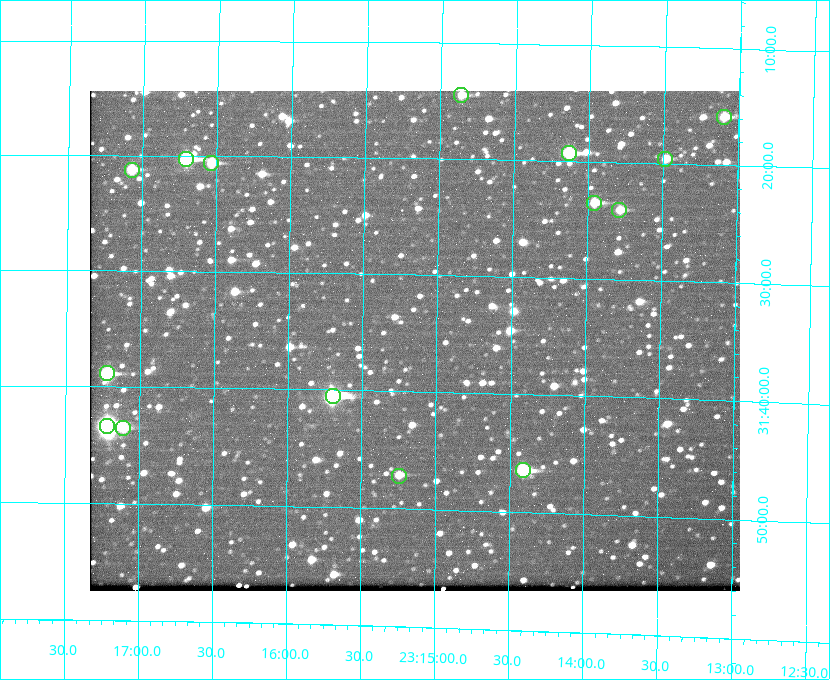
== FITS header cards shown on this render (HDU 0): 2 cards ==
NAXIS1  =                  650 / Width of table row in bytes
NAXIS2  =                  500 / Number of rows in table

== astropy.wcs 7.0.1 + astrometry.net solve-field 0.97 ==
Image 650 x 500 px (HDU 0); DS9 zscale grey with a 90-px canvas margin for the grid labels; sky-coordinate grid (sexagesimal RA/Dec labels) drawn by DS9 from the SOLVED WCS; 15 Tycho-2 reference stars matched to detected sources circled (green)
Header WCS: none
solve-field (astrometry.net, Tycho-2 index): SOLVED blind (the file carries no WCS)
Solved WCS: RA---TAN-SIP/DEC--TAN-SIP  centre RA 23:15:09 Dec +31:36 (348.79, +31.59 deg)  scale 5.16 arcsec/px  FOV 55.9' x 42.8'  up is +179 deg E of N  parity flipped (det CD > 0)
(file carries no celestial WCS; the grid is the blind solution)
Tycho-2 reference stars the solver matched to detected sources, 15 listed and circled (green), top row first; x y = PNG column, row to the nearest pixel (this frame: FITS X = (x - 90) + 1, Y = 500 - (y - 91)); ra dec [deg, ICRS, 3 dp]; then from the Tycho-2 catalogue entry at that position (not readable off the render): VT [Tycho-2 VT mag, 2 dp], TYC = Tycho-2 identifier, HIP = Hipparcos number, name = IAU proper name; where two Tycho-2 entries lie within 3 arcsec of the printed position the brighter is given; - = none
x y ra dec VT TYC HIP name
461 95 348.716 +31.241 10.71 2751-1879-1 - -
724 117 348.274 +31.265 10.04 2751-1349-1 - -
569 153 348.533 +31.321 8.95 2751-241-1 - -
186 159 349.176 +31.338 8.87 2752-38-1 - -
665 159 348.371 +31.327 10.64 2751-1121-1 - -
211 163 349.134 +31.344 10.32 2752-30-1 - -
132 170 349.268 +31.354 10.15 2752-13-1 - -
594 203 348.489 +31.392 10.19 2751-871-1 - -
619 210 348.446 +31.401 10.83 2751-661-1 - -
107 373 349.305 +31.647 9.68 2752-19-1 - -
333 396 348.924 +31.676 7.66 2752-472-1 114838 -
107 426 349.304 +31.724 8.18 2752-1095-1 114975 -
123 428 349.277 +31.726 11.07 2752-324-1 - -
523 470 348.603 +31.774 10.34 2751-877-1 - -
399 476 348.810 +31.787 10.96 2752-75-1 - -